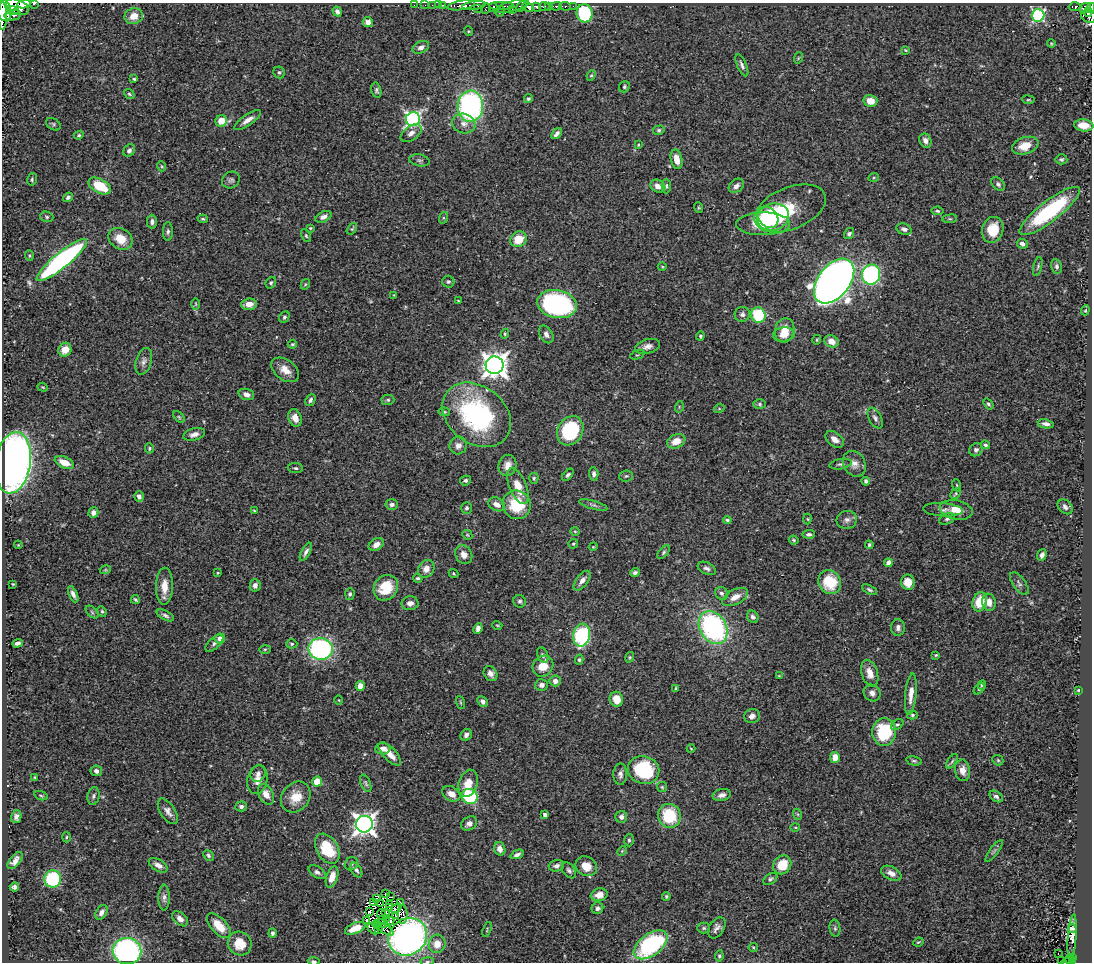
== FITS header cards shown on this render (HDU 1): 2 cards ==
NAXIS1  =                 1090
NAXIS2  =                  960

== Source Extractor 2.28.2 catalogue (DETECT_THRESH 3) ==
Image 1090 x 960 px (HDU 1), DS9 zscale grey, 1 PNG px = 1 image px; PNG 1094 x 964 px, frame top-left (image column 1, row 960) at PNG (2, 3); each listed source drawn as its Kron ellipse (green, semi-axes under 4 px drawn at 4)
Background 0.459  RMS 0.025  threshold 0.0742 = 3 sigma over >= 5 px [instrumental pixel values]
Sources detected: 384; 2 with non-positive FLUX_AUTO (blend fragments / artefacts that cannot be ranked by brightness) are neither listed nor drawn; the other 382 listed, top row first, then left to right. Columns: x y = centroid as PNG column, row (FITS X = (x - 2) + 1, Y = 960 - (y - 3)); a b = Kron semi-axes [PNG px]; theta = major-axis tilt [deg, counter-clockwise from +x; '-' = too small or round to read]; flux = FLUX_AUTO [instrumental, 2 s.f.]
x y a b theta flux
24 4 7 3 9 330
34 4 3 2 - 36
414 5 2 2 - 5
425 5 2 2 - 4.7
432 5 2 2 - 4
438 5 2 2 - 4.9
442 5 3 3 - 14
461 5 14 4 9 390
474 5 11 4 8 460
501 6 12 3 0 120
512 6 17 5 14 130
544 6 5 3 - 97
549 6 3 3 - 59
556 6 5 3 - 120
565 6 6 3 -3 13
573 6 3 2 - 2
18 7 12 7 -23 730
493 7 4 3 - 73
521 7 6 4 39 190
528 7 6 4 -25 280
536 7 5 3 - 170
1075 7 6 3 3 64
486 8 5 3 - 35
1085 8 6 4 27 120
1090 8 5 3 - 120
478 9 3 2 - 17
3 10 12 7 -70 840
512 10 3 2 - 21
12 11 6 3 1 270
500 11 5 2 - 15
337 12 5 4 - 4.9
1088 12 4 3 - 93
585 13 9 8 - 140
13 15 8 5 10 170
1038 15 6 6 - 230
2 16 14 3 -90 310
134 16 9 8 - 22
1089 16 8 6 -22 170
368 22 5 5 - 10
468 31 5 3 - 1.4
1051 44 4 2 - 1.4
421 47 9 6 25 7.1
905 50 3 3 - 1.5
798 58 5 3 - 1.6
742 65 12 4 -66 5.3
279 72 6 5 - 3.3
591 75 5 4 - 2.3
134 79 3 3 - 2.1
624 87 6 5 - 3
376 90 8 5 -77 3.5
129 94 5 4 - 2.7
528 99 5 4 - 2.8
1028 100 6 3 -7 1.7
870 101 7 6 - 22
470 106 15 13 87 380
413 119 7 7 - 440
248 120 15 5 34 11
221 121 6 5 - 24
464 123 12 9 -20 12
53 124 8 5 -31 3.2
1084 125 10 6 -7 21
659 130 6 4 15 2.8
411 133 12 7 36 8.1
557 134 6 4 50 5.9
79 135 5 4 - 2.7
925 141 7 6 - 7.6
638 145 4 3 - 1.3
1025 146 14 8 18 28
129 150 7 5 55 5.6
676 159 10 5 -78 18
1061 159 6 5 - 3.2
419 160 10 6 -11 4.1
161 166 5 3 - 1.6
874 177 5 3 - 1.7
32 179 6 5 - 2.8
231 180 9 8 - 4.7
998 184 8 5 -46 4.1
100 186 12 7 -28 54
658 186 8 6 -22 11
666 186 7 4 89 3.1
736 186 8 6 41 7.2
68 197 5 4 - 3.6
699 208 5 4 - 1.9
790 208 38 21 22 64
937 211 6 4 -9 2.6
1050 211 37 10 37 160
47 217 6 5 - 3
323 217 8 5 26 6.2
768 217 12 9 -47 60
773 217 16 13 18 120
443 218 6 4 72 2.4
203 219 5 4 - 2.6
950 219 7 4 7 2.3
152 222 7 5 -90 5.9
763 224 27 11 1 63
310 228 3 3 - 1.6
352 229 6 4 53 2.1
904 229 8 5 -20 5.8
993 230 13 10 73 36
168 231 9 5 89 4.3
849 234 6 5 - 3.9
306 236 7 4 -63 2.4
120 239 13 10 -32 28
519 239 8 7 - 35
1022 244 6 5 - 5.6
29 255 5 3 - 1.9
62 260 32 7 39 380
662 266 4 3 - 1.5
1057 266 7 5 -79 4.2
1038 267 10 4 77 3
871 274 10 9 - 320
834 281 26 16 52 1800
448 282 6 6 - 3.4
271 283 6 5 - 3
305 284 5 4 - 1.9
394 295 3 3 - 1.2
458 300 3 2 - 1.1
196 304 6 4 -89 2.1
249 304 8 5 4 14
557 304 20 14 -11 250
1085 310 5 4 - 1.9
742 314 7 7 - 5.3
758 315 8 7 - 82
284 317 6 4 60 3.1
785 330 12 9 76 24
505 334 5 4 - 2
546 334 9 6 -61 7.3
784 334 11 7 8 16
700 336 4 4 - 2.3
817 340 5 3 - 1.7
831 341 7 6 - 18
292 344 5 3 - 2.2
648 346 13 7 15 8.9
65 350 7 6 - 19
637 355 8 2 20 1.8
144 361 14 7 73 8.5
495 365 9 9 - 1600
285 370 15 10 -36 18
43 387 5 4 - 1.7
246 394 8 5 -18 8.5
310 400 6 4 65 4.5
388 400 6 5 - 2.6
760 404 6 5 - 2.8
988 404 6 4 -52 3.1
679 407 6 3 74 1.9
719 409 5 3 - 1.6
444 412 5 4 - 2
477 415 37 28 -39 250
179 417 7 4 -45 2.4
295 418 9 6 -71 13
875 418 11 6 -62 6.4
1046 424 8 4 -11 6.3
570 431 15 12 59 130
194 434 11 6 16 8.5
835 439 10 6 -36 11
676 441 9 6 22 18
458 445 9 8 - 10
985 445 4 4 - 3.2
149 448 5 3 - 1.9
976 450 7 6 - 5.2
64 462 10 5 -24 21
13 463 31 17 82 960
840 464 11 5 10 4.6
854 464 13 10 -59 13
508 465 11 9 76 14
295 468 7 5 -3 3.3
594 474 6 4 -86 4.9
568 475 7 4 50 3.6
626 476 7 5 4 2.9
534 478 5 4 - 2.5
465 480 6 5 - 3.9
866 481 4 4 - 3.7
957 485 6 3 -72 2
518 486 19 8 -68 24
956 494 6 3 47 2.1
139 496 5 4 - 5.6
392 504 6 5 - 4.8
497 504 9 6 -29 11
517 505 14 13 - 60
593 505 14 4 -16 4.9
1065 507 8 6 -43 5.7
466 508 6 5 - 3.1
943 510 20 6 -4 7.9
956 510 17 9 -12 23
254 511 3 2 - 1.4
93 513 5 5 - 9.6
808 519 5 3 - 1.7
947 519 8 5 22 3.9
727 520 4 4 - 2.5
847 520 10 9 - 7.5
575 531 4 3 - 1.4
809 534 6 4 1 4.2
467 535 5 4 - 1.9
794 540 5 3 - 2.1
573 544 5 4 - 2.1
18 545 4 3 - 1.3
376 545 8 5 29 12
869 545 4 3 - 2.9
593 547 4 3 - 1.4
306 552 10 4 62 5.7
664 552 8 4 50 3.3
464 555 10 8 -58 12
1042 555 6 4 68 6.8
888 563 4 4 - 7.8
707 568 10 5 -26 5.6
426 569 9 7 55 14
105 570 5 3 - 1.9
635 572 5 4 - 3.8
218 573 3 3 - 1.5
453 574 5 3 - 2.1
418 578 5 4 - 3.3
582 581 11 5 53 9
830 582 12 11 - 61
908 582 7 7 - 19
13 584 4 3 - 1.6
1019 584 13 6 -54 5.3
255 585 6 5 - 5.8
164 586 19 8 89 23
386 588 13 11 52 50
869 590 8 4 -28 3.6
722 593 7 6 - 4.5
73 594 8 4 -66 5.8
350 594 6 4 88 3.1
735 597 14 7 28 15
135 600 4 3 - 2.5
520 601 6 6 - 4
980 602 9 7 73 42
989 602 8 7 - 13
410 603 8 7 - 7.6
102 611 5 4 - 2.5
92 612 8 4 -46 3
165 615 9 4 -27 4.6
753 617 6 5 - 5
497 625 5 3 - 1.6
478 628 5 4 - 6.2
713 628 17 13 -58 310
898 628 8 6 90 6.3
582 635 11 8 80 190
220 638 5 5 - 11
17 643 5 3 - 5.5
214 643 11 5 43 5.6
292 644 5 4 - 2.4
265 649 6 4 2 1.9
321 649 12 10 -4 310
543 655 8 5 -67 4
936 655 3 3 - 1.9
630 657 5 4 - 2
579 660 5 4 - 2.7
543 666 11 9 46 22
870 673 14 8 -73 18
490 674 8 6 -58 8.3
779 676 3 2 - 1.4
555 681 5 5 - 9.4
541 685 6 6 - 6.8
982 685 4 4 - 3.1
360 686 5 4 - 13
676 688 4 3 - 1.6
979 689 6 4 47 2.3
1078 690 4 3 - 1.8
872 693 9 8 - 8
911 694 21 5 84 16
616 699 7 6 - 22
339 700 4 3 - 1.2
483 701 6 4 -46 5.3
460 702 7 3 -71 1.8
912 715 5 4 - 2.5
752 716 8 7 - 8.3
897 725 7 4 36 2.9
884 732 14 12 86 98
466 735 6 5 - 6.2
383 749 7 5 3 12
691 749 4 4 - 1.6
390 754 15 6 -47 16
835 757 5 5 - 17
998 760 6 5 - 2.6
914 761 8 4 -13 3.2
952 761 8 4 55 3.1
644 770 16 14 -18 110
963 770 11 7 -83 14
96 771 6 5 - 6.6
258 774 9 7 64 6.1
620 774 10 7 88 6.7
35 777 3 2 - 1.5
257 780 14 10 78 14
317 782 5 5 - 31
366 783 9 4 -66 3.3
468 783 14 9 72 24
662 787 5 5 - 2.1
266 794 11 7 -62 15
451 794 10 7 -32 14
722 795 9 6 11 8.1
41 796 7 3 -19 2.1
93 796 9 6 76 4.5
470 796 8 7 - 160
996 796 7 5 -33 4.3
296 797 17 13 51 31
241 806 6 5 - 4.7
168 811 14 7 -56 9.8
797 814 5 3 - 1.6
545 815 4 3 - 5.6
669 816 12 11 - 76
16 817 6 5 - 6.6
621 817 6 6 - 7.2
469 823 8 6 29 8.8
364 824 8 8 - 1100
795 828 5 3 - 1.6
66 837 5 3 - 1.9
629 840 6 5 - 2.9
327 849 16 10 -59 67
500 849 7 5 -73 11
622 851 5 4 - 2.1
994 851 13 3 54 3.6
517 854 7 3 24 5.2
208 855 6 4 -47 3.4
15 861 10 5 51 8.3
351 864 7 6 - 4
158 865 10 6 -32 9.2
782 865 10 8 52 36
556 866 8 5 16 6
586 866 11 9 -32 25
356 870 8 5 -58 4.5
569 870 9 5 -54 4.5
317 872 9 5 -32 5.3
891 873 11 6 -25 9.6
332 877 11 5 72 17
53 879 9 8 - 130
770 879 8 5 36 3.5
14 887 5 4 - 5.1
385 894 3 2 - 2.6
599 895 8 6 15 13
666 896 4 3 - 2.2
391 897 4 2 - 1.4
164 898 13 6 -90 7.1
377 899 3 2 - 1.1
401 902 3 2 - 0.66
373 903 3 2 - 1.7
380 903 3 2 - 0.04
389 905 2 2 - 1.9
390 908 3 3 - 2.1
396 908 6 3 36 1.5
597 908 6 5 - 5.2
101 912 8 5 57 8.2
369 912 3 2 - 2.3
386 912 3 2 - 2.6
402 914 9 5 90 3.5
382 915 5 2 - 1.7
396 916 3 2 - 0.8
180 919 9 6 -42 9.6
386 919 2 2 - 0.88
366 920 2 2 - 0.72
382 920 4 2 - 0.025
390 921 4 3 - 1.3
382 923 6 2 -7 4.5
377 924 5 3 - 3.6
219 926 15 7 -47 33
355 928 11 5 23 20
704 928 6 5 - 3
717 928 11 7 58 7.9
835 928 8 5 -82 3.4
1072 928 4 4 - 1.1
373 929 6 2 -44 0.18
378 929 3 2 - 1.4
385 929 10 3 -34 7.4
487 929 8 2 73 1.7
272 933 5 4 - 3.9
408 937 20 18 39 650
1072 937 22 3 86 4
918 942 5 3 - 1.8
240 943 12 11 - 29
437 944 9 8 - 21
651 945 19 11 37 190
753 947 4 4 - 1.8
127 951 14 13 - 390
1058 954 2 2 - 0.88
719 956 6 4 82 2.5
1072 957 3 2 - 11
1069 959 4 2 - 8.1
1072 960 3 3 - 11
314 961 6 3 -9 2.7
427 961 7 3 8 2.4
1062 961 3 2 - 3
1066 962 4 2 - 8.1
At the frame edge (FLAGS 8, measured only in part): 8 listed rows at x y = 24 4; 34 4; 1090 8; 3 10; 2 16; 314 961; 427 961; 1066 962
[2 non-positive-flux detections neither listed nor drawn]